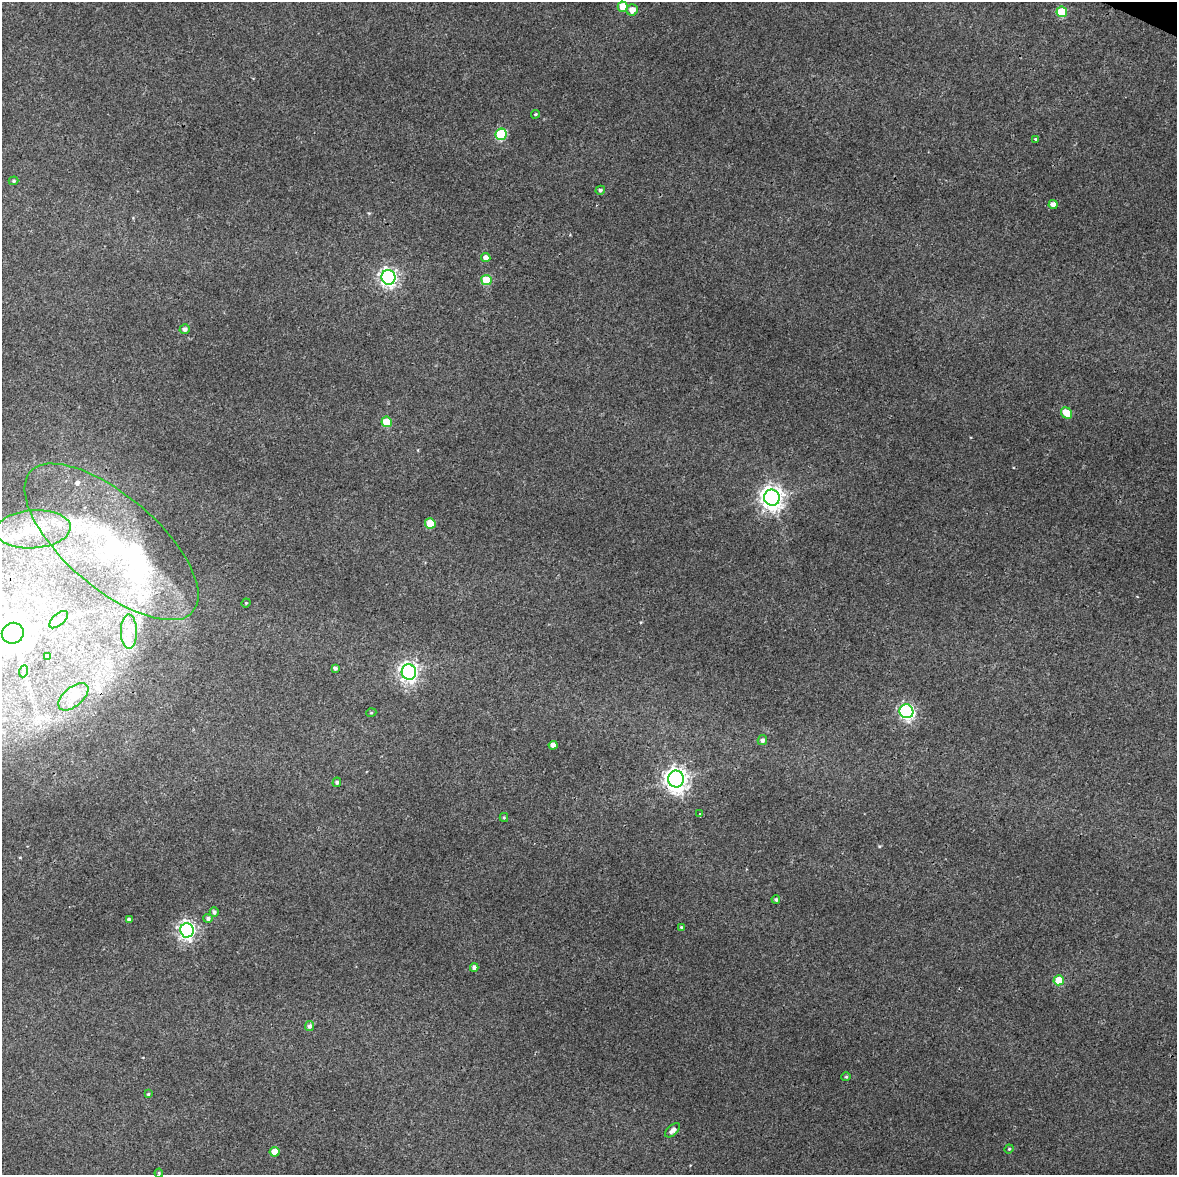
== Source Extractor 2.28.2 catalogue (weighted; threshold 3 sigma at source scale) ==
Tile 7 of 4 x 3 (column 3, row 2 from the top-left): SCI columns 2356-3530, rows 1430-2602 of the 4707 x 4001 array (HDU 1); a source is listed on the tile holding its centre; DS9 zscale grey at full resolution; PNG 1179 x 1177 px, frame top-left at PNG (2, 2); each listed source drawn as its Kron ellipse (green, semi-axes under 4 px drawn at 4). Shown black and unused: <1% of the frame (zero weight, under 3 of 4 exposures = <1% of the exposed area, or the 3 px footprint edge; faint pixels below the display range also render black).
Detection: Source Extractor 2.28.2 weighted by HDU 2 'WHT'; one run over the whole footprint, this tile lists its part. Background 0.0298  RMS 0.0061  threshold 0.0274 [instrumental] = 3 sigma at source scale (4.5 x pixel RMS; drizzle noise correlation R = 1.50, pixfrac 1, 0.0396/0.0396 arcsec/px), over >= 5 px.
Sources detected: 56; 5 inside a brighter listed object's ellipse — not listed separately; the other 51 listed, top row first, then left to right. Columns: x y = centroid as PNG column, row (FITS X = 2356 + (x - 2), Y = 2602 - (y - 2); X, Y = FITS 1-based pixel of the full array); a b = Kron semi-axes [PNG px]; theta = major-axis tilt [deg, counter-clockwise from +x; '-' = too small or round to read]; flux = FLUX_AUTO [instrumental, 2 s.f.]
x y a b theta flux
623 7 5 5 - 11
632 10 5 5 - 5
1062 12 5 5 - 22
535 114 4 3 - 0.7
501 134 5 5 - 43
1035 139 3 3 - 2
14 181 5 4 - 0.84
600 190 5 4 - 1.2
1053 205 4 4 - 4
486 258 4 4 - 3.2
388 277 7 7 - 200
486 280 5 5 - 24
185 329 5 4 - 2.2
1067 413 6 5 - 12
387 422 5 5 - 16
772 498 8 7 - 440
430 523 5 5 - 15
33 529 37 19 4 30
111 542 107 46 -41 150
246 603 4 4 - 0.64
59 620 11 6 41 2.7
129 632 17 8 -90 6.6
13 633 11 10 - 2700
48 657 4 3 - 1.6
335 668 4 3 - 1.5
24 671 6 4 70 0.84
409 672 7 7 - 260
73 697 18 9 41 6.9
906 711 7 6 - 130
371 713 5 3 - 0.56
762 740 5 4 - 1.8
553 745 4 4 - 3.3
676 779 8 8 - 460
337 782 5 4 - 1.1
700 814 4 3 - 0.8
504 817 4 4 - 0.67
776 899 4 4 - 1.1
214 912 5 4 - 1.6
208 918 5 4 - 1.6
129 919 4 3 - 1.6
681 927 4 3 - 0.63
187 930 7 7 - 210
474 968 4 4 - 1.8
1059 980 5 5 - 13
310 1026 5 4 - 1.8
846 1077 4 4 - 0.7
148 1094 4 4 - 0.72
673 1130 9 5 42 2.9
1009 1149 4 4 - 0.62
274 1152 5 5 - 8.1
159 1173 4 4 - 0.66
Isophote crosses this tile's border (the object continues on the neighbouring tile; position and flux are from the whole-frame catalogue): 1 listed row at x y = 13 633